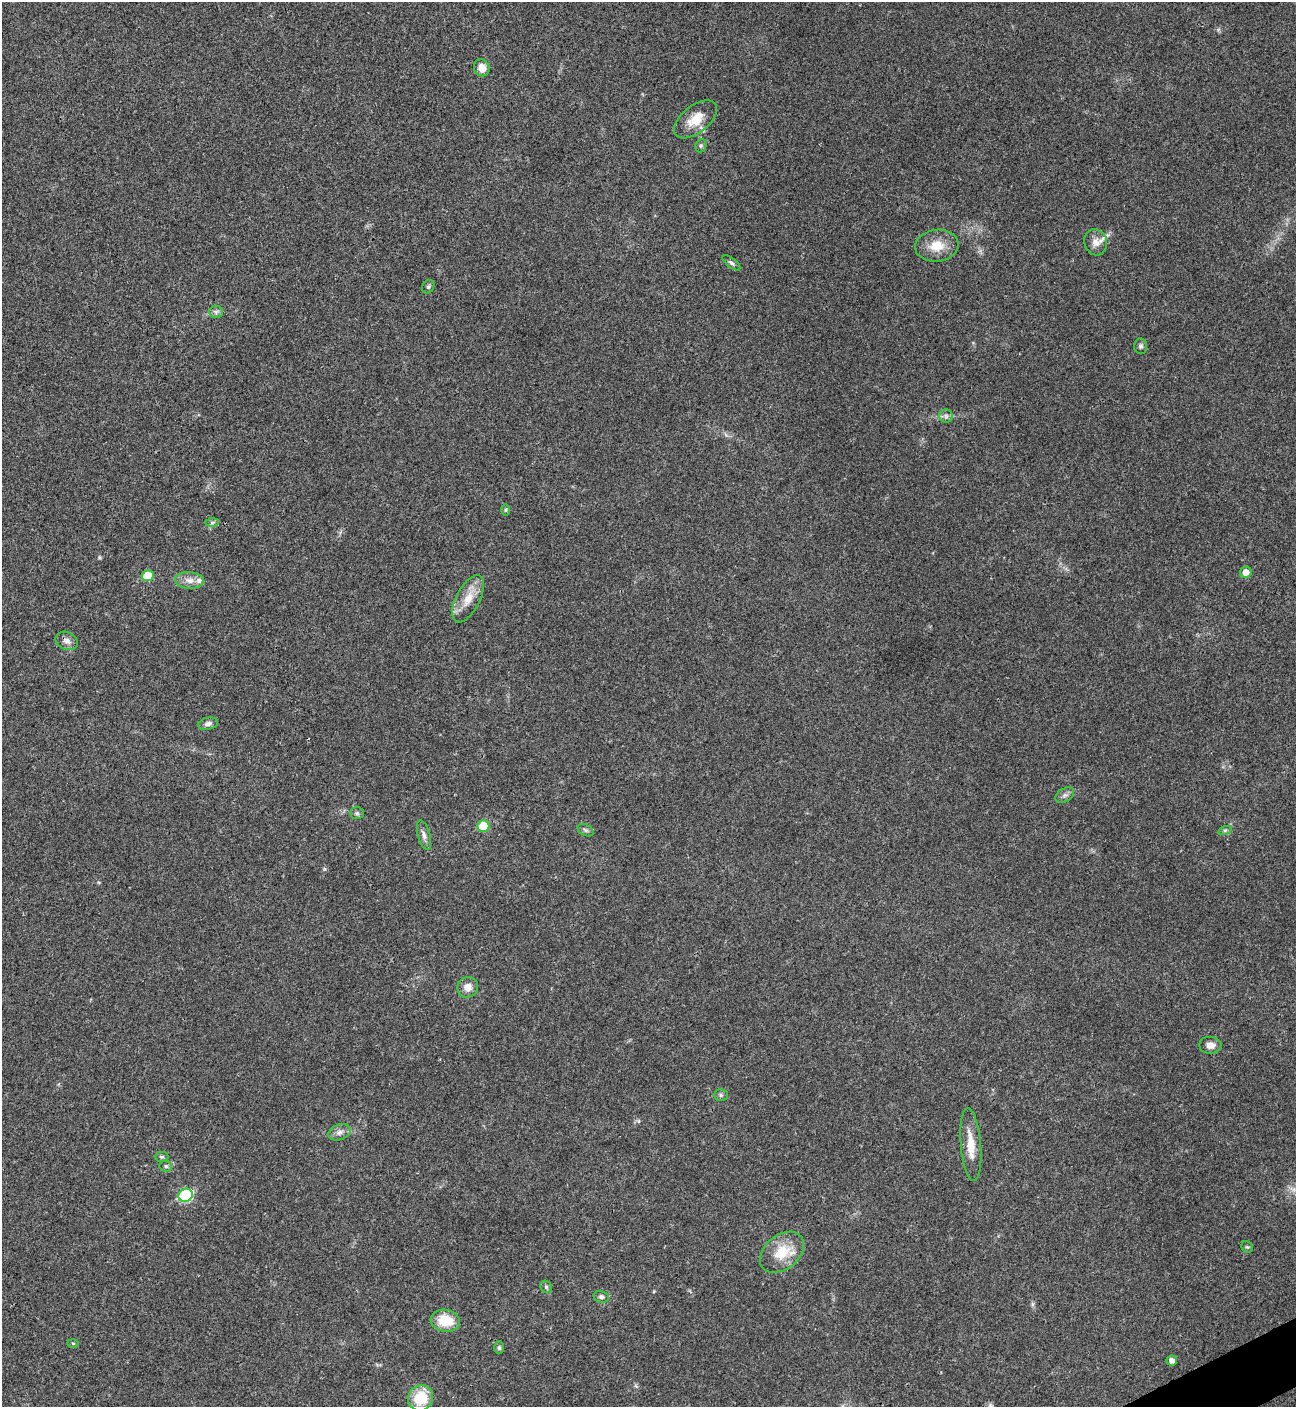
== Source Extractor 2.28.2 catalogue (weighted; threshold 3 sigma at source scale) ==
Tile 6 of 4 x 4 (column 2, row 2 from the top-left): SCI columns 1582-2875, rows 2814-4218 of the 5619 x 5629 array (HDU 1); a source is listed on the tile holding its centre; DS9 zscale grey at full resolution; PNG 1298 x 1409 px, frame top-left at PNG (2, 2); each listed source drawn as its Kron ellipse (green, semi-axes under 4 px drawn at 4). Shown black and unused: <1% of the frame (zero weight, under 3 of 4 exposures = <1% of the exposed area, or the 3 px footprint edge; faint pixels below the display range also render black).
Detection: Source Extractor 2.28.2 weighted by HDU 2 'WHT'; one run over the whole footprint, this tile lists its part. Background 0.0204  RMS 0.004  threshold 0.0181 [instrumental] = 3 sigma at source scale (4.5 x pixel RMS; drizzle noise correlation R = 1.50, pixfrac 1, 0.05/0.05 arcsec/px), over >= 5 px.
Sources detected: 43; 2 inside a brighter listed object's ellipse — not listed separately; the other 41 listed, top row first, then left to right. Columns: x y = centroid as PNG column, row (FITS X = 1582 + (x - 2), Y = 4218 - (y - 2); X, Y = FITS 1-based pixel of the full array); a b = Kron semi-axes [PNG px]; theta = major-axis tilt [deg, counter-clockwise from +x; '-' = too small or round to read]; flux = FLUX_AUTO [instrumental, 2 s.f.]
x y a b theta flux
482 68 9 7 -61 3.4
695 119 25 13 39 7.2
701 146 7 5 69 0.74
1096 242 13 11 -73 3.4
937 246 22 16 7 7.8
731 263 11 4 -38 1
428 287 7 5 59 0.76
216 312 6 6 - 1.1
1141 346 7 6 - 0.98
946 416 7 6 - 1.2
506 510 6 4 89 0.51
212 522 7 4 1 0.76
1246 572 6 5 - 3.1
147 576 6 5 - 9.3
189 580 14 8 -4 3.2
468 599 26 11 63 7
67 641 12 8 -25 2.1
208 724 10 6 12 1.5
1065 795 10 6 34 1.4
357 813 7 5 -1 0.84
483 826 6 5 - 10
585 830 8 5 -27 0.98
1225 830 7 4 19 0.74
424 835 15 6 -74 1.8
468 987 10 10 - 3.5
1210 1045 11 8 -5 2.7
721 1095 7 6 - 0.9
339 1132 11 7 18 2
971 1145 36 10 -85 7.9
162 1157 7 5 0 0.69
166 1166 6 5 - 0.84
186 1195 7 6 - 36
1247 1247 6 5 - 0.61
782 1252 25 17 39 11
546 1287 7 5 -48 0.81
601 1297 8 6 -14 1.2
445 1321 14 11 -9 11
73 1343 6 4 -2 0.43
499 1348 6 5 - 0.84
1172 1360 5 5 - 2.1
420 1398 13 12 - 13